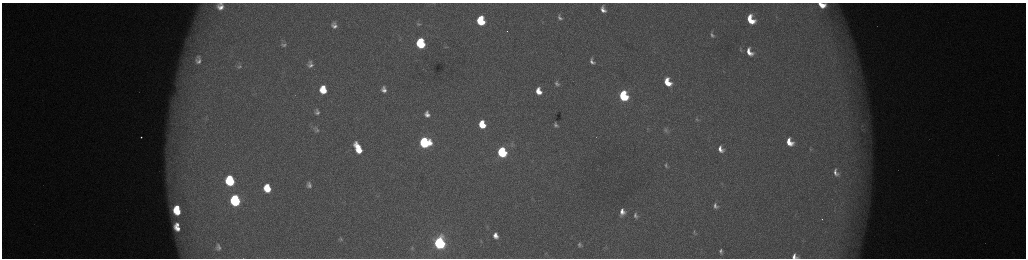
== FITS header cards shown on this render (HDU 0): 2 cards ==
NAXIS1  =                 2048 /fastest changing axis
NAXIS2  =                  512 /next to fastest changing axis

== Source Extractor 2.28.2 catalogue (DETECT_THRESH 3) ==
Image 2048 x 512 px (HDU 0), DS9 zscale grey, zoomed out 1/2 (1 PNG px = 2 x 2 image px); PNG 1028 x 260 px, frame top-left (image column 1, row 511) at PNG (2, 3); no overlay
Background 173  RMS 1.9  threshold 5.83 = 3 sigma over >= 5 px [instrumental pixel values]
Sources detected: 81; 8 cannot appear on this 1/2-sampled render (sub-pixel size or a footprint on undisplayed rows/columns) and are not listed; the other 73 listed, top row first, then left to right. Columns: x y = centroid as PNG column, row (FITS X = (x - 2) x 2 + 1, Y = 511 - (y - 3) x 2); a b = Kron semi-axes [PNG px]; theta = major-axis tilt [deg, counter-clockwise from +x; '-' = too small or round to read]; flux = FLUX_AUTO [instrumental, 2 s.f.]
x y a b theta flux
221 3 5 3 - 720
822 5 7 4 -17 6100
220 7 9 7 -27 3800
603 9 9 6 -67 3100
560 17 11 7 -56 2500
750 19 10 6 -64 12000
481 21 7 5 -76 23000
334 23 9 6 -53 1700
419 24 6 3 -1 600
334 26 9 7 -24 2800
712 35 8 4 -63 1200
188 43 10 5 89 2300
420 43 7 6 - 37000
284 45 9 6 -5 1400
446 47 6 2 0 260
740 50 6 4 -63 600
749 52 11 7 -64 5200
198 60 17 12 -87 6900
592 61 11 7 -65 2800
310 64 11 9 -79 3300
239 66 7 6 - 1200
667 82 8 6 -64 10000
557 83 10 7 -63 2100
384 89 6 5 - 2200
323 90 7 6 - 11000
538 91 6 5 - 5500
255 93 3 2 - 260
623 96 7 5 -66 42000
317 110 5 3 - 520
317 113 5 4 - 1100
427 114 8 6 -73 2600
697 119 7 5 -74 820
482 124 7 5 -72 12000
556 125 5 4 - 1200
862 125 3 2 - 300
647 128 5 4 - 600
863 129 6 2 24 580
316 130 6 4 -68 980
666 130 10 7 -55 1700
141 137 2 2 - 2000
424 142 7 6 - 60000
789 142 8 6 -61 7000
512 145 6 5 - 930
358 148 11 5 -64 11000
721 149 9 6 -59 3600
810 149 8 4 -86 690
502 152 7 5 -69 52000
666 166 9 5 -73 1400
836 172 9 6 -67 2400
230 181 8 6 -77 37000
309 185 5 4 - 1400
267 188 7 6 - 11000
235 200 7 6 - 63000
715 206 10 7 -69 2400
177 208 4 3 - 4100
834 210 3 2 - 250
177 211 7 5 -37 11000
622 212 6 5 - 3200
636 216 8 6 -59 1600
822 219 2 1 - 240
177 224 4 3 - 1600
177 228 7 4 -39 4100
694 232 9 4 79 910
496 236 7 5 -65 3200
340 239 5 5 - 840
439 243 7 5 -75 130000
579 245 4 3 - 870
218 247 10 7 -79 2000
606 247 4 2 - 230
412 248 7 4 -72 610
721 251 7 5 -83 1300
546 253 3 2 - 190
794 256 6 6 - 2400
At the frame edge (FLAGS 8, measured only in part): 2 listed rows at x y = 822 5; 794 256
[8 sub-pixel or undisplayed-footprint detections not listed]